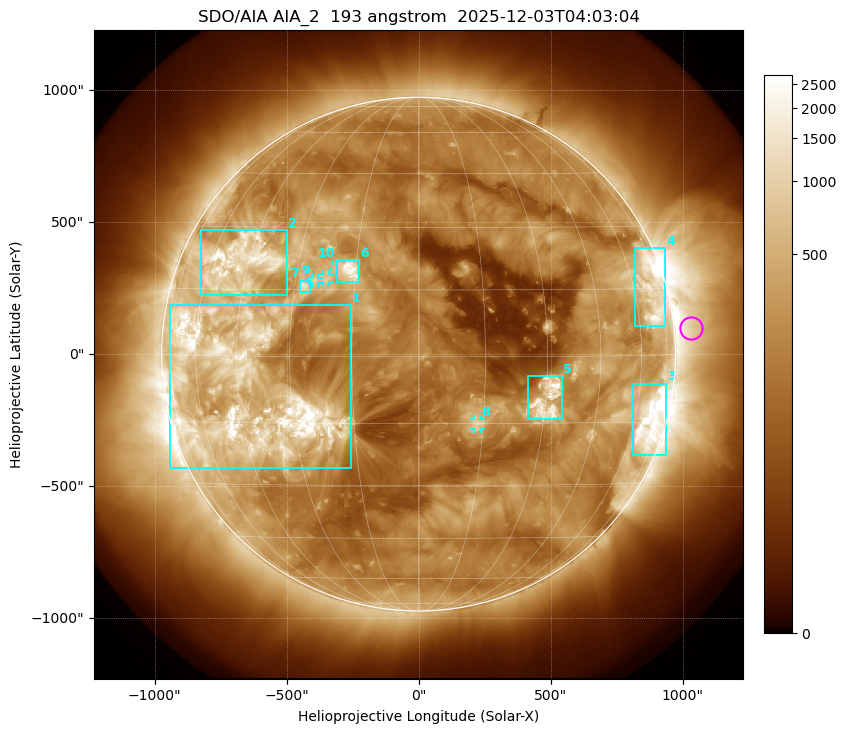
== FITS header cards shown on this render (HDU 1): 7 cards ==
TELESCOP= 'SDO/AIA '           / For AIA: SDO/AIA
INSTRUME= 'AIA_2   '           / For AIA: AIA_ATA1, AIA_ATA2, AIA_ATA3 or AIA_AT
WAVELNTH=                  193 / [angstrom] Wavelength
WAVEUNIT= 'angstrom'           / Wavelength unit: angstrom
DATE-OBS= '2025-12-03T04:03:04.843' / [ISO] Date when observation started; ISO 8
CTYPE1  = 'HPLN-TAN'           / CTYPE1: HPLN
CTYPE2  = 'HPLT-TAN'           / CTYPE2: HPLT

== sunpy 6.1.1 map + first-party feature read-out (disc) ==
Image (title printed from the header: SDO/AIA AIA_2  193 angstrom  2025-12-03T04:03:04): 1024 x 1024 px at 2.4 arcsec/px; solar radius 973 arcsec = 406 px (full disc in frame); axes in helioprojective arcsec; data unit not stated in the header (colour bar unlabelled)
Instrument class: DISC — disc imager (sunpy class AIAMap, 193 A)
Bright regions (active regions / flare kernels): reference = the median radial profile (limb darkening/brightening removed); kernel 9 px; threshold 5 sigma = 617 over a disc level ~210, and >= 1.15x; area >= 12 px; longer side >= 10 px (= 24 arcsec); searched inside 0.97 R_sun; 10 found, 10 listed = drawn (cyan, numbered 1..; 3 of them under ~33 arcsec drawn as corner ticks so the feature stays visible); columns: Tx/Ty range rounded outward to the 5 arcsec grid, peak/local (2 s.f.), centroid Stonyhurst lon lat
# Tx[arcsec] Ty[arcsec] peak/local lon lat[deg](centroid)
1 -940..-255 -430..185 25 -43 -8
2 -825..-500 220..470 19 -48 +22
3 810..940 -385..-110 14 +68 -15
4 820..935 105..400 7.7 +69 +14
5 415..545 -250..-85 13 +30 -10
6 -310..-225 270..355 16 -17 +20
7 -450..-410 235..280 8.1 -27 +16
8 210..235 -285..-245 6.1 +14 -15
9 -405..-380 265..290 6.8 -25 +17
10 -365..-335 270..305 7 -22 +18
Off-limb structures (1.02-1.3 R_sun): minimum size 162 px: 2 found; the strongest spans PA ~240..300 deg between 1.02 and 1.3 R_sun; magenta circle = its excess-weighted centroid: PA ~275 deg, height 1.06 R_sun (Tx ~1030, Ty ~100 arcsec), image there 3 x the reference